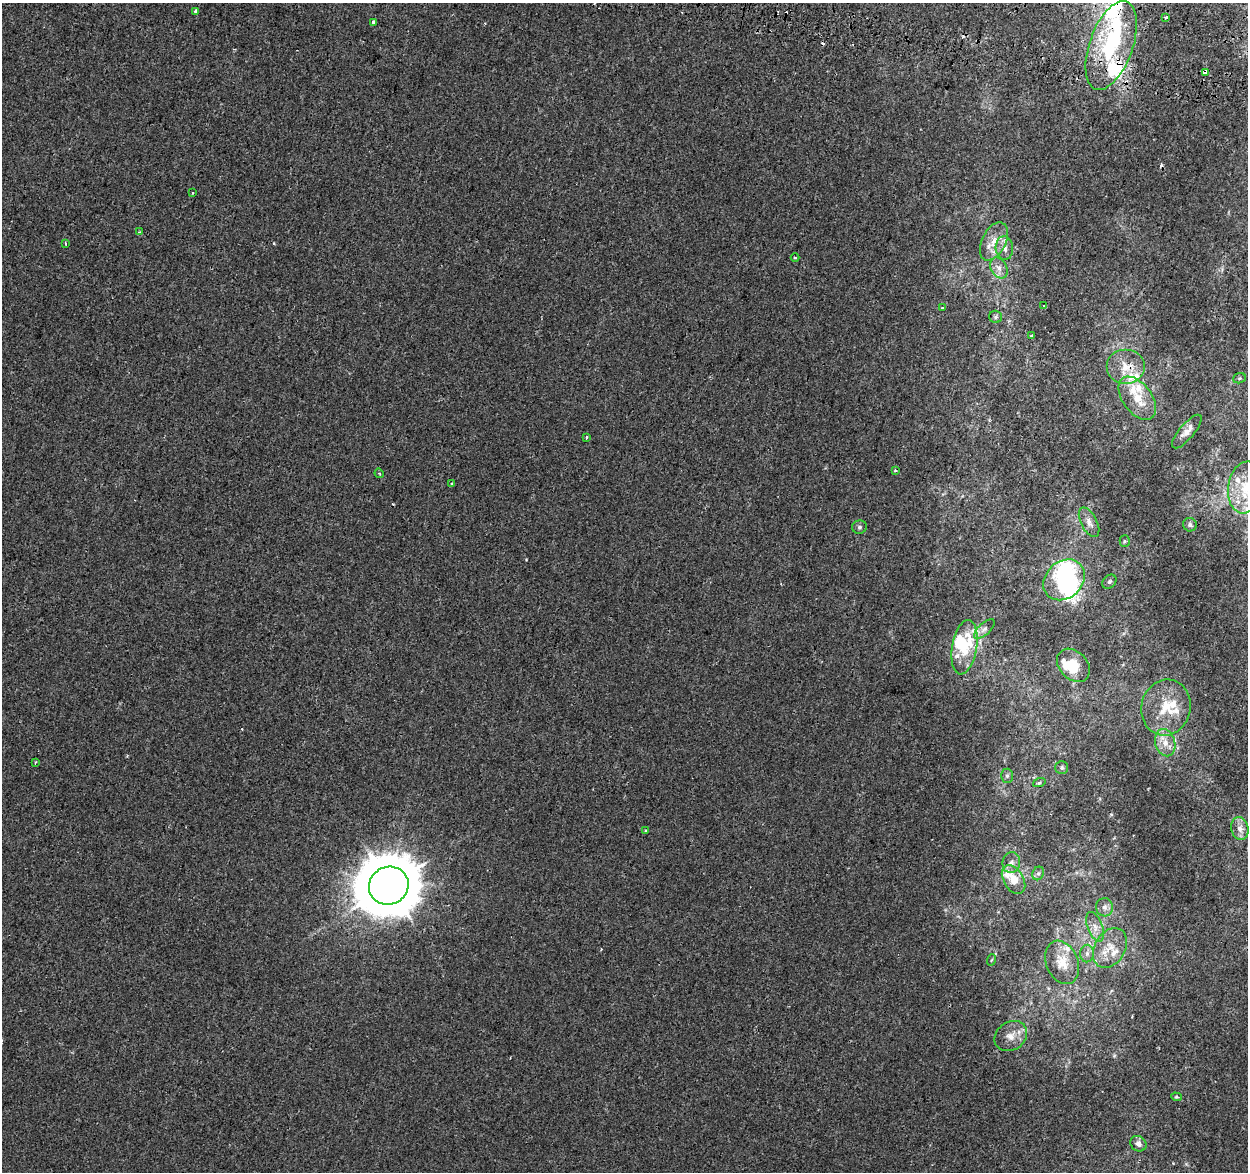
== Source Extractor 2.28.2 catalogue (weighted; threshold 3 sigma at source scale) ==
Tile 10 of 4 x 4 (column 2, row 3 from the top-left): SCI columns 1268-2513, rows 1509-2678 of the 5018 x 5298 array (HDU 1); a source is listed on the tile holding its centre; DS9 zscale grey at full resolution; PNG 1250 x 1174 px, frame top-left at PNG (2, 3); each listed source drawn as its Kron ellipse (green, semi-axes under 4 px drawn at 4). Shown black and unused: <1% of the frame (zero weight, under 2 of 3 exposures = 3% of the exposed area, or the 3 px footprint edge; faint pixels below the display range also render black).
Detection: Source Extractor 2.28.2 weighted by HDU 2 'WHT'; one run over the whole footprint, this tile lists its part. Background -7.21e-05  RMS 0.0029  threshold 0.0129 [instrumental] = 3 sigma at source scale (4.5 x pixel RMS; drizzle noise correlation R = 1.50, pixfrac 1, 0.0396/0.0396 arcsec/px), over >= 5 px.
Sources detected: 80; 4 inside a brighter object's white glare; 4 cosmic-ray / hot-pixel residue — neither listed nor drawn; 17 inside a brighter listed object's ellipse — not listed separately; the other 55 listed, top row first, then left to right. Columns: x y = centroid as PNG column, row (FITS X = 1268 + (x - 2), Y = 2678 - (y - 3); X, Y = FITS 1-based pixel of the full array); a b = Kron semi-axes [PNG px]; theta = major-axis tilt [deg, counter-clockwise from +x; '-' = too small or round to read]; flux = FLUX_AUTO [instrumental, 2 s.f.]
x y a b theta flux
196 11 4 3 - 1.2
1166 17 3 3 - 0.95
373 22 3 3 - 3.1
1111 45 46 21 70 30
1205 72 4 3 - 13
193 193 3 2 - 0.22
140 232 4 3 - 0.33
994 241 20 12 63 4.5
66 244 3 2 - 0.48
1004 248 12 8 -86 2
795 257 4 3 - 0.36
999 268 11 8 -60 1.8
1044 306 3 2 - 0.44
942 308 3 2 - 0.36
996 317 6 6 - 0.63
1032 335 3 3 - 0.5
1126 366 19 17 0 6
1239 378 6 5 - 0.47
1137 398 24 14 -53 7.1
1187 432 21 7 50 2.4
586 438 3 3 - 0.56
895 470 4 3 - 0.34
379 473 5 3 - 0.3
452 484 3 3 - 1.8
1246 487 26 17 81 10
1089 522 16 8 -63 2.1
1190 525 7 6 - 0.83
859 527 7 6 - 0.68
1125 541 5 5 - 0.41
1064 580 23 18 42 32
1109 582 8 6 45 0.61
984 629 13 5 42 1.1
964 647 27 12 80 8
1073 665 19 14 -45 6.9
1166 707 28 24 77 10
1165 743 14 10 -75 3.3
36 762 3 3 - 0.31
1062 767 6 6 - 0.63
1007 776 7 6 - 0.68
1039 783 6 4 19 0.42
1240 829 11 8 -77 2.1
646 831 3 3 - 0.47
1011 863 10 9 - 1.7
1038 873 7 5 67 0.7
1014 879 16 10 -59 5.2
389 886 20 18 25 1700
1105 907 9 8 - 1.5
1095 927 15 7 -69 2.2
1110 948 21 15 59 5.4
1087 953 9 6 90 1.1
991 960 6 3 69 0.32
1062 962 22 16 -68 5.2
1011 1036 17 14 35 3.8
1176 1097 5 4 - 0.36
1138 1144 8 7 - 1.5
Overlapping masked pixels (flux is a lower limit): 3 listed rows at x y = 1111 45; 1205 72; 1126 366
Isophote crosses this tile's border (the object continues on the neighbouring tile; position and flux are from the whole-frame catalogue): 1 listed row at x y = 1246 487
Unlisted compact peaks at least as high as the median listed source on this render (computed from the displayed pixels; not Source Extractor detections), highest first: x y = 526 559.